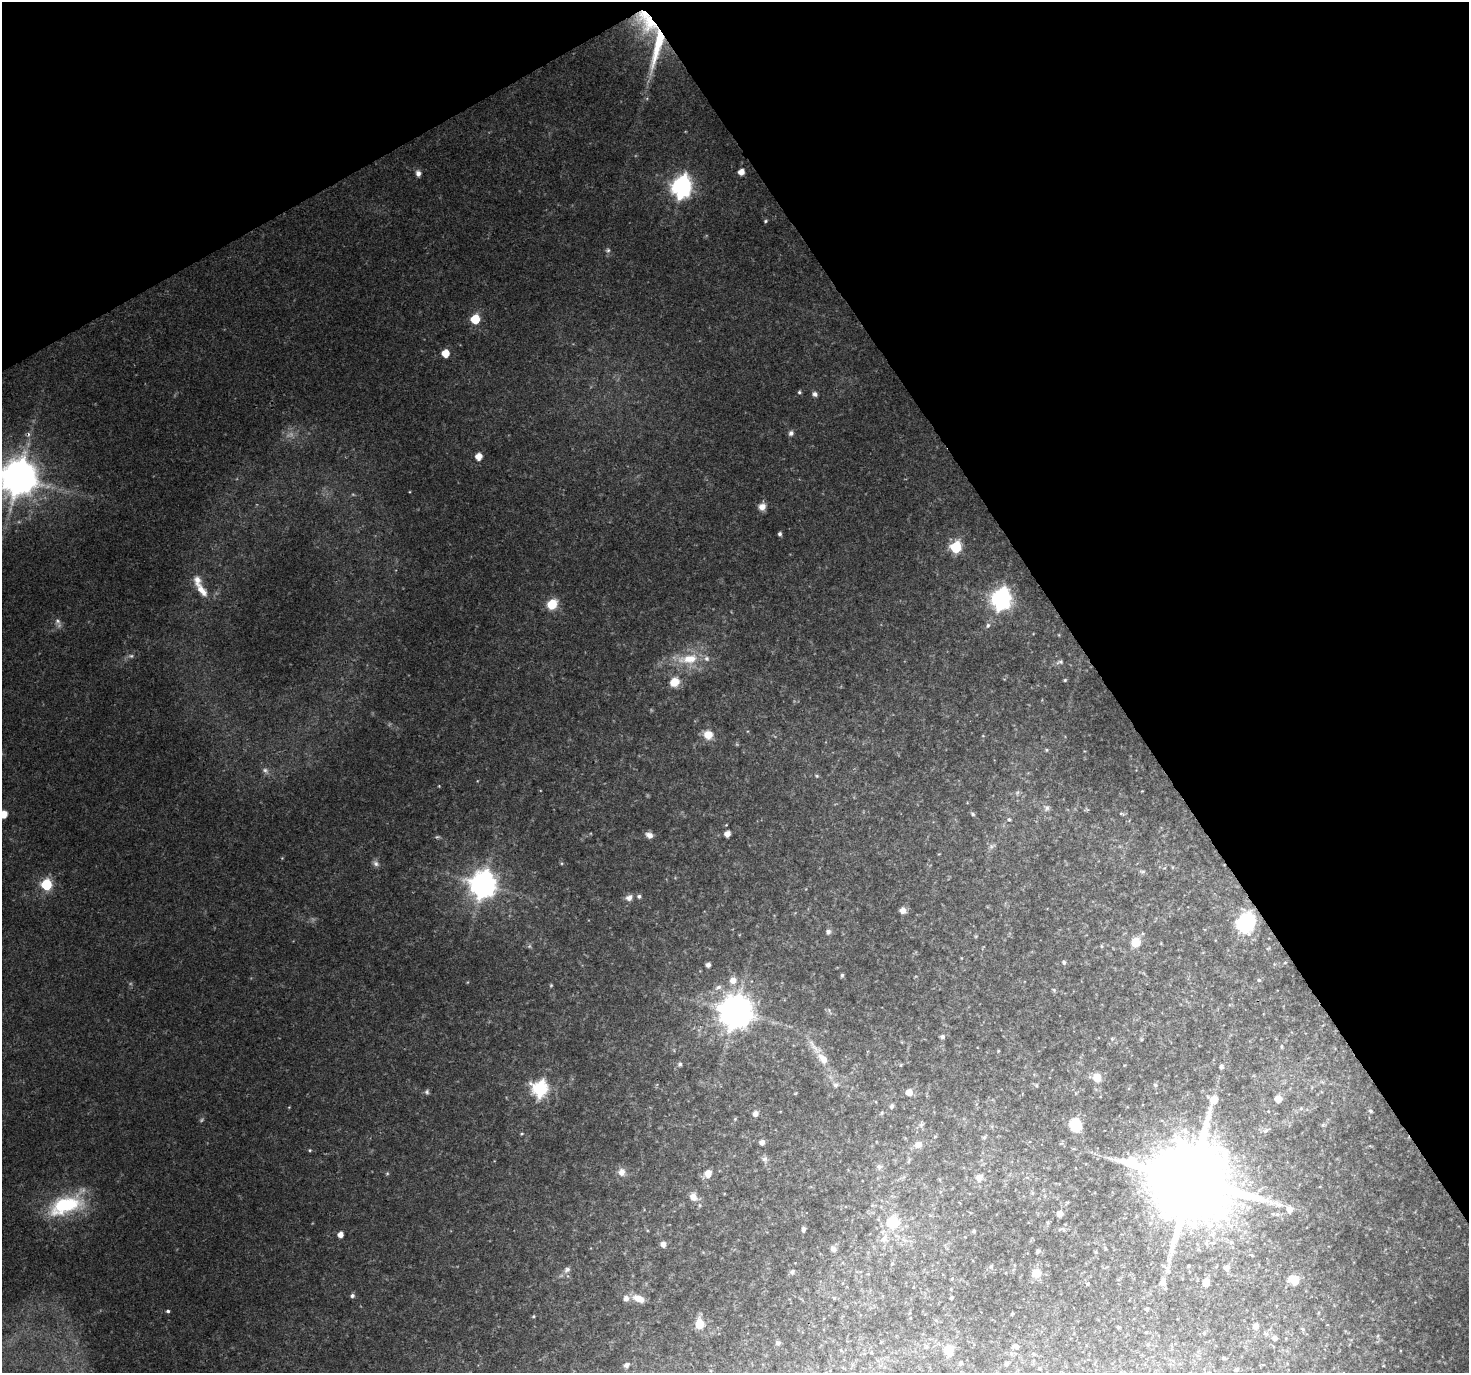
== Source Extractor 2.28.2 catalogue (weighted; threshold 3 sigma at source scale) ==
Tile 3 of 4 x 4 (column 3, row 1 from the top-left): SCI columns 2933-4399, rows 4227-5597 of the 5868 x 5773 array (HDU 1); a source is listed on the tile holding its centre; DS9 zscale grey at full resolution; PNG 1471 x 1375 px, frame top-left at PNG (2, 2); no overlay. Shown black and unused: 31% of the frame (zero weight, under 2 of 3 exposures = <1% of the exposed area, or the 3 px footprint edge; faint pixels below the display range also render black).
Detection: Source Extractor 2.28.2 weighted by HDU 2 'WHT'; one run over the whole footprint, this tile lists its part. Background 0.0676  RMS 0.0065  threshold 0.0292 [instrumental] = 3 sigma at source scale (4.5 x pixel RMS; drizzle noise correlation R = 1.50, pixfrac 1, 0.0396/0.0396 arcsec/px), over >= 5 px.
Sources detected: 182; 13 too faint to see at this stretch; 1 cosmic-ray / hot-pixel residue — not listed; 7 inside a brighter listed object's ellipse — not listed separately; the other 161 listed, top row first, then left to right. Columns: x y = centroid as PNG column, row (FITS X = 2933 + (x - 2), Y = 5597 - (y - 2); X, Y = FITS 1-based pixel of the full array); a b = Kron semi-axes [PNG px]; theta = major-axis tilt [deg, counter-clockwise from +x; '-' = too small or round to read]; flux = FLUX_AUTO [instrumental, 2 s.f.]
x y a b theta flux
647 21 40 23 -52 42
741 172 5 5 - 6.5
418 173 8 7 - 2.9
681 187 9 8 - 420
765 221 5 3 - 0.93
475 319 6 6 - 33
445 353 6 5 - 13
799 392 5 4 - 1.1
815 394 7 6 - 2.3
791 433 6 6 - 2.4
479 457 6 5 - 8.4
19 478 12 11 - 2100
762 507 9 8 - 5
780 534 5 4 - 1.6
956 547 6 6 - 62
202 590 22 9 -53 9.7
1001 599 8 7 - 390
552 604 9 7 45 20
58 621 11 8 88 3.2
988 625 7 5 73 1.7
688 659 33 15 7 24
1060 662 10 6 12 2
1065 680 4 4 - 0.79
674 682 11 9 47 12
708 735 10 9 - 10
1046 750 6 4 -21 0.91
817 776 5 4 - 0.97
1017 793 7 6 - 1.5
1046 808 10 8 -86 2.9
1087 809 8 4 -37 0.9
4 814 5 5 - 13
973 814 7 5 -35 1.2
1122 814 9 4 -16 1.1
1009 819 7 6 - 1.5
727 834 5 5 - 5.5
649 835 9 7 -25 3.7
992 846 11 6 27 2.3
282 858 4 4 - 0.6
376 863 10 7 -41 2.6
561 863 5 3 - 0.74
1142 872 8 5 -8 1.5
483 884 9 9 - 900
46 885 6 6 - 63
639 896 6 5 - 1.8
629 898 10 8 25 3.9
903 910 6 6 - 5
1246 923 11 9 57 130
828 932 7 6 - 2.2
976 936 5 4 - 0.74
1136 942 8 7 - 16
1101 946 6 4 -89 0.82
1064 962 5 5 - 1.2
1285 963 5 3 - 0.55
708 965 4 4 - 3.2
842 975 5 4 - 1.3
733 980 9 9 - 6
1259 980 6 5 - 1.1
551 985 5 4 - 0.79
718 987 10 7 31 3.1
1054 990 6 5 - 0.93
736 1012 10 10 - 1600
942 1037 5 5 - 2
1112 1039 5 5 - 0.96
1142 1039 5 4 - 0.82
1281 1047 7 3 90 0.94
815 1048 31 10 -47 10
998 1051 4 3 - 0.63
680 1064 6 5 - 1.4
900 1065 5 3 - 0.62
1221 1066 6 5 - 1.7
1097 1077 9 8 - 8.8
836 1085 9 8 - 3
1036 1085 5 4 - 0.9
1155 1085 6 5 - 1.2
540 1089 7 7 - 170
427 1092 7 6 - 1.5
909 1092 5 5 - 8.8
795 1093 4 4 - 0.6
1278 1099 7 7 - 8
892 1106 7 5 68 1.8
289 1107 4 3 - 0.51
1301 1108 6 6 - 1.6
1268 1111 4 3 - 0.58
1371 1111 3 3 - 2.1
882 1113 6 5 - 0.99
755 1114 6 6 - 3.4
735 1119 6 3 46 0.67
921 1125 8 5 30 1.8
1075 1125 8 7 - 42
1323 1125 6 5 - 1.2
1266 1130 10 6 39 2.5
522 1134 5 4 - 0.83
935 1136 5 3 - 0.67
984 1138 6 5 - 1.4
762 1142 5 5 - 3.2
918 1144 11 9 17 5.4
310 1150 5 4 - 0.83
765 1159 9 8 - 2.3
909 1161 7 4 70 1.1
879 1167 10 9 - 3.4
621 1172 12 11 - 5.3
387 1173 5 5 - 0.9
708 1174 8 7 - 7.8
979 1178 9 9 - 4.6
1190 1180 25 22 24 11000
693 1197 12 9 -47 6.3
1067 1202 6 4 2 0.75
1278 1204 17 7 -20 6
66 1205 45 21 22 60
1059 1214 5 5 - 4.9
1277 1214 7 5 -13 1.7
893 1222 15 14 - 23
1048 1222 5 4 - 0.95
804 1229 6 4 83 2.1
974 1231 4 4 - 1
340 1235 5 4 - 5.9
884 1239 15 10 60 7.4
1206 1243 8 6 89 2.1
663 1244 6 6 - 3.8
833 1249 8 7 - 2.6
1198 1249 5 5 - 1.1
1038 1251 5 4 - 1.6
892 1264 6 4 65 0.97
1188 1266 4 3 - 0.74
991 1267 7 6 - 1.4
1227 1268 7 7 - 2.7
567 1270 10 7 40 2.5
1167 1270 14 8 -61 4
792 1272 7 6 - 1.8
1036 1273 9 9 - 10
952 1279 5 4 - 0.73
1294 1280 11 8 -22 12
1163 1282 10 7 70 3.9
1206 1282 7 6 - 7.2
1088 1283 5 4 - 0.76
352 1296 5 5 - 2
638 1298 14 8 -21 8.6
834 1298 4 4 - 0.84
951 1298 4 3 - 1.3
1146 1309 4 4 - 1.7
168 1311 5 4 - 1.2
1012 1314 3 3 - 0.82
533 1316 5 4 - 0.86
699 1324 10 8 -89 14
1256 1326 5 5 - 5.8
1118 1327 4 4 - 0.8
1303 1329 7 4 -28 1.1
1204 1333 5 5 - 0.83
1378 1336 6 4 88 1
1275 1338 8 7 - 2.1
778 1343 6 5 - 1.3
1148 1344 5 3 - 0.78
1016 1346 6 4 -1 3
948 1350 8 8 - 14
1011 1353 6 5 - 1.4
1224 1358 4 4 - 0.9
960 1364 4 4 - 1.5
1006 1364 5 4 - 1.2
626 1365 7 6 - 2.3
1383 1366 4 2 - 0.49
1236 1370 5 4 - 1.8
Overlapping masked pixels (flux is a lower limit): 1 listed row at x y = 647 21
Isophote crosses this tile's border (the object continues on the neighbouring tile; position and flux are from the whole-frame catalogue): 2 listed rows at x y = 19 478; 4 814
Unlisted compact peaks at least as high as the median listed source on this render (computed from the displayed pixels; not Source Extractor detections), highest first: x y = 410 492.